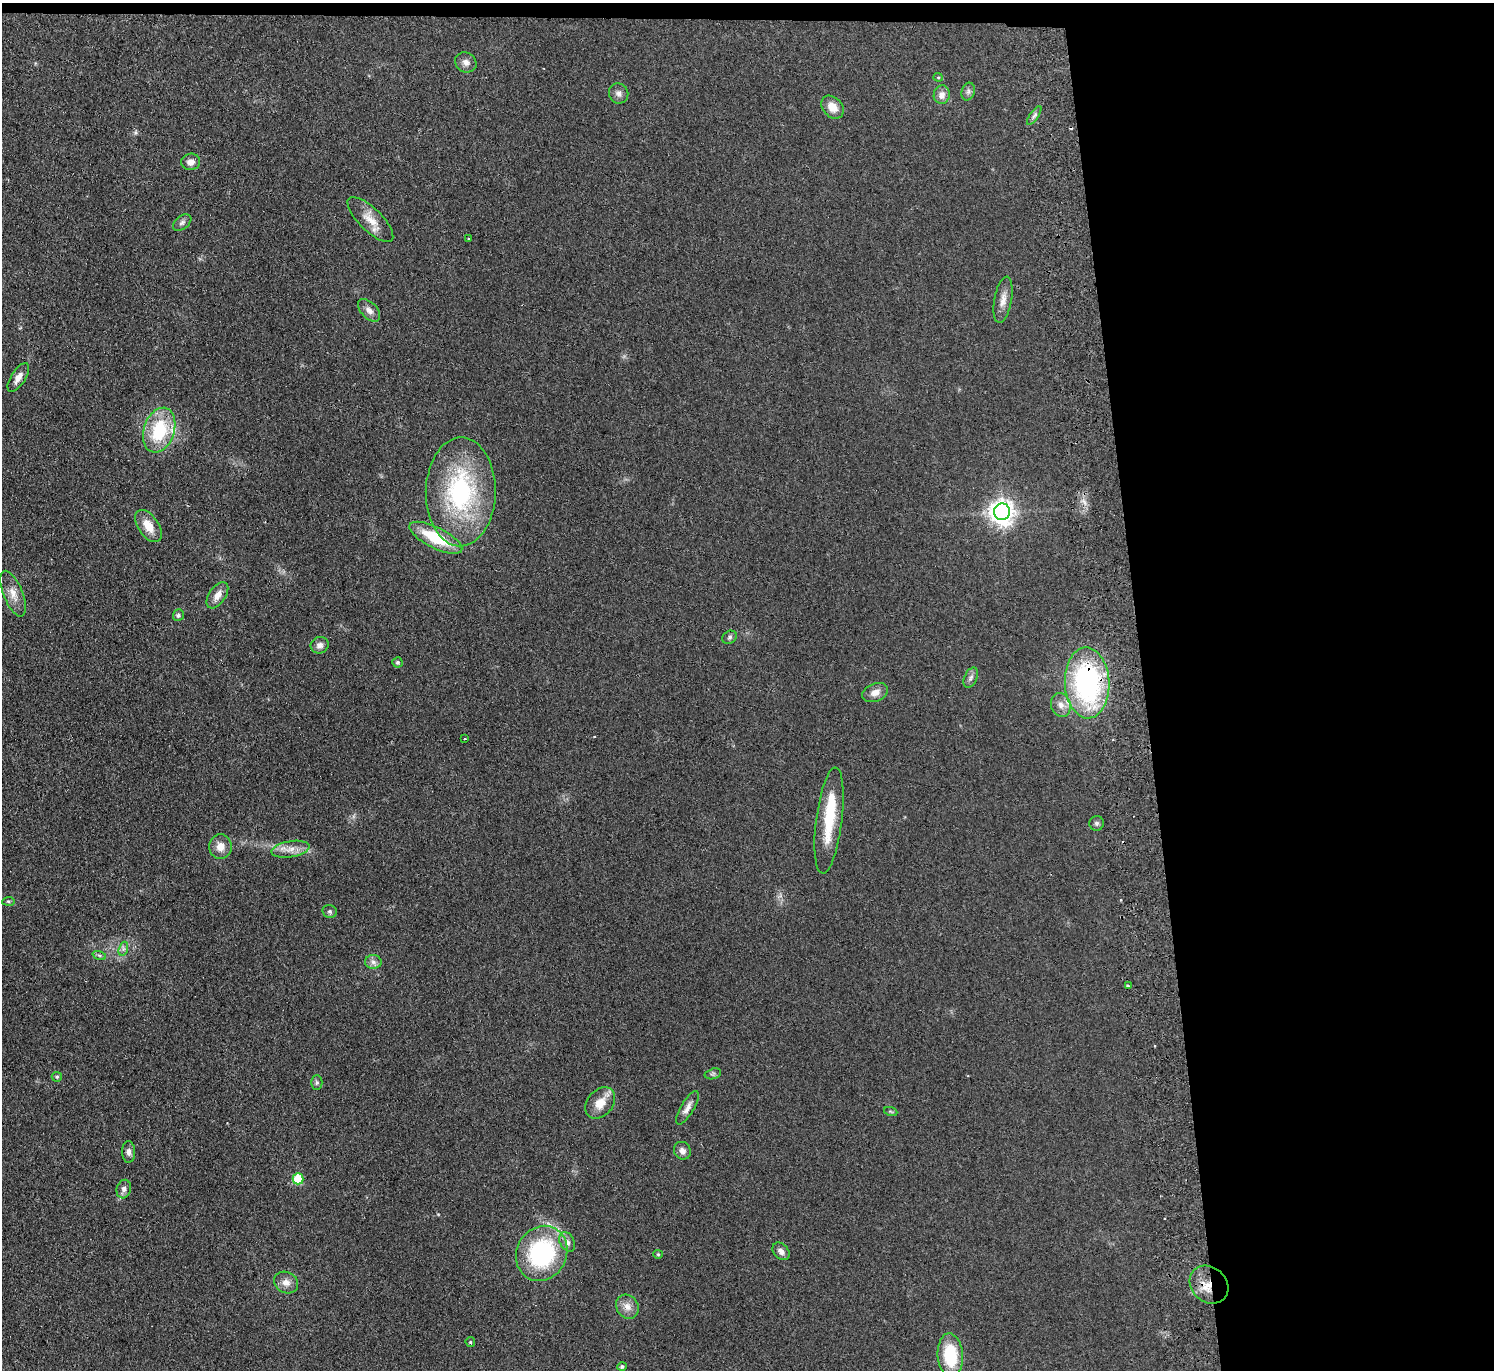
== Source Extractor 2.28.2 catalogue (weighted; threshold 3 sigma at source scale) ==
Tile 3 of 3 x 3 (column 3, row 1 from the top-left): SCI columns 3040-4531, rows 2872-4239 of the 4587 x 4463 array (HDU 1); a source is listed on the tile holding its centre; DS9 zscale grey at full resolution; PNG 1496 x 1372 px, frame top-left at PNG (2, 3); each listed source drawn as its Kron ellipse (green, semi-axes under 4 px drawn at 4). Shown black and unused: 24% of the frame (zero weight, under 2 of 3 exposures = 3% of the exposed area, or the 3 px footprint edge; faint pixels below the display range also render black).
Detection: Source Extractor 2.28.2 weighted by HDU 2 'WHT'; one run over the whole footprint, this tile lists its part. Background 0.0948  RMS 0.01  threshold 0.0456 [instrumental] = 3 sigma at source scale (4.5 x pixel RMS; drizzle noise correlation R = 1.50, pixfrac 1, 0.05/0.05 arcsec/px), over >= 5 px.
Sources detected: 68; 1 inside a brighter object's white glare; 6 cosmic-ray / hot-pixel residue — neither listed nor drawn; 1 inside a brighter listed object's ellipse — not listed separately; the other 60 listed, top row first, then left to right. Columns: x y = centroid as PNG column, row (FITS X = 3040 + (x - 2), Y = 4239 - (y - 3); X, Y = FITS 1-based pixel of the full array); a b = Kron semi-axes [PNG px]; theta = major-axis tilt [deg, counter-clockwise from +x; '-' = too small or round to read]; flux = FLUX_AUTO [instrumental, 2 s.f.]
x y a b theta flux
466 62 11 9 -34 5.9
938 77 4 4 - 1.3
968 92 9 6 75 3
619 93 10 9 - 4.6
942 95 9 8 - 7.1
832 107 13 9 -47 12
1034 115 11 2 55 2.1
191 162 9 8 - 6.1
370 220 30 11 -44 16
182 223 10 6 38 3.3
469 239 2 2 - 0.99
1003 300 23 8 80 9.4
369 310 14 8 -46 6.1
18 377 16 7 57 7.1
159 430 23 15 72 60
461 492 54 35 89 140
1002 512 8 8 - 900
148 526 18 10 -56 16
436 538 29 10 -27 45
13 594 24 9 -68 12
217 595 15 8 55 8.3
178 615 6 5 - 2.5
730 637 7 6 - 2.3
320 645 9 8 - 4.8
398 662 5 5 - 1.7
971 678 11 6 65 3.5
1087 683 35 22 -88 190
875 692 13 9 21 7.6
1061 705 12 9 -70 7.7
464 739 3 2 - 1
829 820 53 13 83 45
1097 823 7 7 - 2.5
220 846 12 11 - 10
290 849 19 8 9 10
8 901 6 4 5 1.6
330 911 7 6 - 2.2
123 949 7 4 72 2.4
99 955 7 4 -19 1.7
373 962 8 7 - 4.1
1128 986 4 3 - 3.6
713 1074 8 5 15 2.2
57 1077 5 5 - 1.4
317 1082 7 5 -90 1.9
600 1103 17 13 50 15
688 1108 19 6 59 6.3
891 1112 7 4 -20 1.3
682 1151 9 8 - 5.1
129 1152 11 6 -88 4.3
298 1179 5 5 - 39
124 1189 9 7 74 4.6
567 1242 10 7 -62 5.9
781 1251 10 7 -47 5.6
542 1253 28 25 62 120
658 1254 5 4 - 1.1
286 1282 12 10 -25 7.8
1209 1285 21 17 -42 22
627 1307 12 10 -54 8.1
470 1342 5 4 - 1.1
950 1355 22 12 -85 49
622 1366 5 4 - 2.1
Overlapping masked pixels (flux is a lower limit): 2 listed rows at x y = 1087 683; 1209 1285